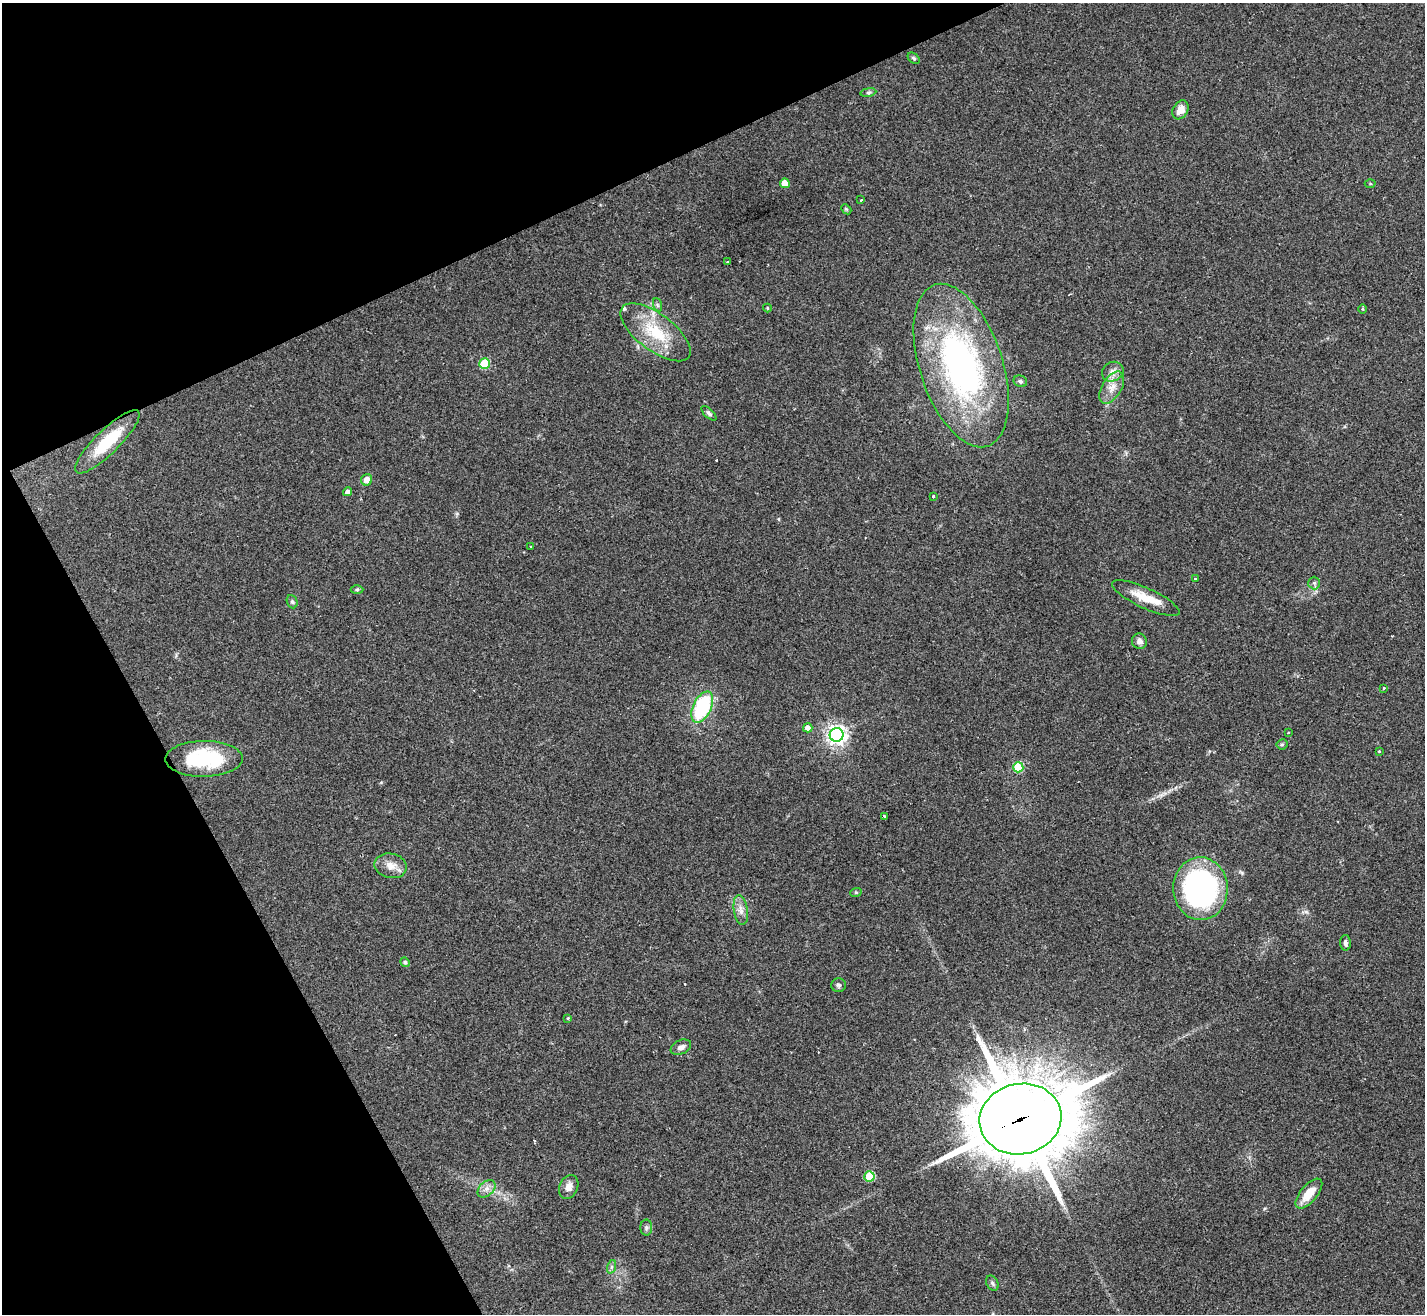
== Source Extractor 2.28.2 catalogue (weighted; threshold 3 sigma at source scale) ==
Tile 5 of 4 x 4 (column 1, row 2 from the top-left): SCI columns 5-1427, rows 2909-4220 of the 5696 x 5686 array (HDU 1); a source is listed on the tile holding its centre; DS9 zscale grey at full resolution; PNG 1427 x 1316 px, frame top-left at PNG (2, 3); each listed source drawn as its Kron ellipse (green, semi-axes under 4 px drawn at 4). Shown black and unused: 24% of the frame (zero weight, under 2 of 3 exposures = <1% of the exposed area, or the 3 px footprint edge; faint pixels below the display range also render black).
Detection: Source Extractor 2.28.2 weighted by HDU 2 'WHT'; one run over the whole footprint, this tile lists its part. Background 0.0791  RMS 0.0075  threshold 0.0339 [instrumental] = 3 sigma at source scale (4.5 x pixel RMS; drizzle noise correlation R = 1.50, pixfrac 1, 0.05/0.05 arcsec/px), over >= 5 px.
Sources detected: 59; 2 cosmic-ray / hot-pixel residue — neither listed nor drawn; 1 inside a brighter listed object's ellipse — not listed separately; the other 56 listed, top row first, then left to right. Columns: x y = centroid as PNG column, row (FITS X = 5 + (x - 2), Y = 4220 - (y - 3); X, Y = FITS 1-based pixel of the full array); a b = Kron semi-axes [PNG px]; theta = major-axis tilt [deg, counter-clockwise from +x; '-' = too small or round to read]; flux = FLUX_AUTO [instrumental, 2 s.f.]
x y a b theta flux
914 58 7 4 -39 1.3
868 92 8 4 9 1.3
1180 110 10 7 59 8.2
785 183 5 5 - 13
1370 184 5 3 - 0.75
861 200 3 2 - 0.68
846 209 6 4 -43 0.97
727 262 3 2 - 1.3
658 305 7 4 -70 1.4
767 308 4 4 - 0.69
1362 309 5 3 - 0.71
656 332 42 18 -37 33
484 364 5 5 - 38
961 365 85 41 -71 220
1113 372 11 9 29 5.1
1020 381 7 5 -23 1.6
1112 387 18 9 59 8.6
709 413 9 4 -45 1.7
107 442 43 12 44 30
367 480 6 5 - 7
348 492 5 4 - 3.1
933 496 3 3 - 1.9
531 547 3 3 - 1.4
1195 579 3 2 - 0.5
1314 583 6 6 - 1.6
357 590 6 4 1 1
1146 598 37 10 -24 16
292 602 7 5 -68 1.3
1139 641 8 7 - 3.7
1384 688 3 3 - 1.7
702 707 17 9 64 64
808 728 4 4 - 4.6
1288 732 3 2 - 1.2
837 735 7 7 - 400
1282 744 5 5 - 1.2
1379 751 4 4 - 0.67
204 759 38 18 1 57
1018 767 5 5 - 39
884 816 3 3 - 1.4
391 866 16 12 -12 8
1200 889 31 27 -88 190
856 892 6 3 18 0.85
741 910 15 7 -81 5.1
1345 943 8 5 -88 2.4
405 962 5 4 - 1.6
839 985 7 7 - 1.8
568 1018 4 4 - 0.78
681 1047 11 7 24 3.5
1020 1119 41 35 12 7100
869 1176 5 5 - 39
569 1187 12 9 65 5.1
487 1189 10 7 41 4
1309 1193 18 8 50 12
646 1227 8 6 -89 1.8
611 1267 7 4 71 1.5
992 1283 8 5 -61 1.8
Overlapping masked pixels (flux is a lower limit): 2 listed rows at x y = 107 442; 1020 1119